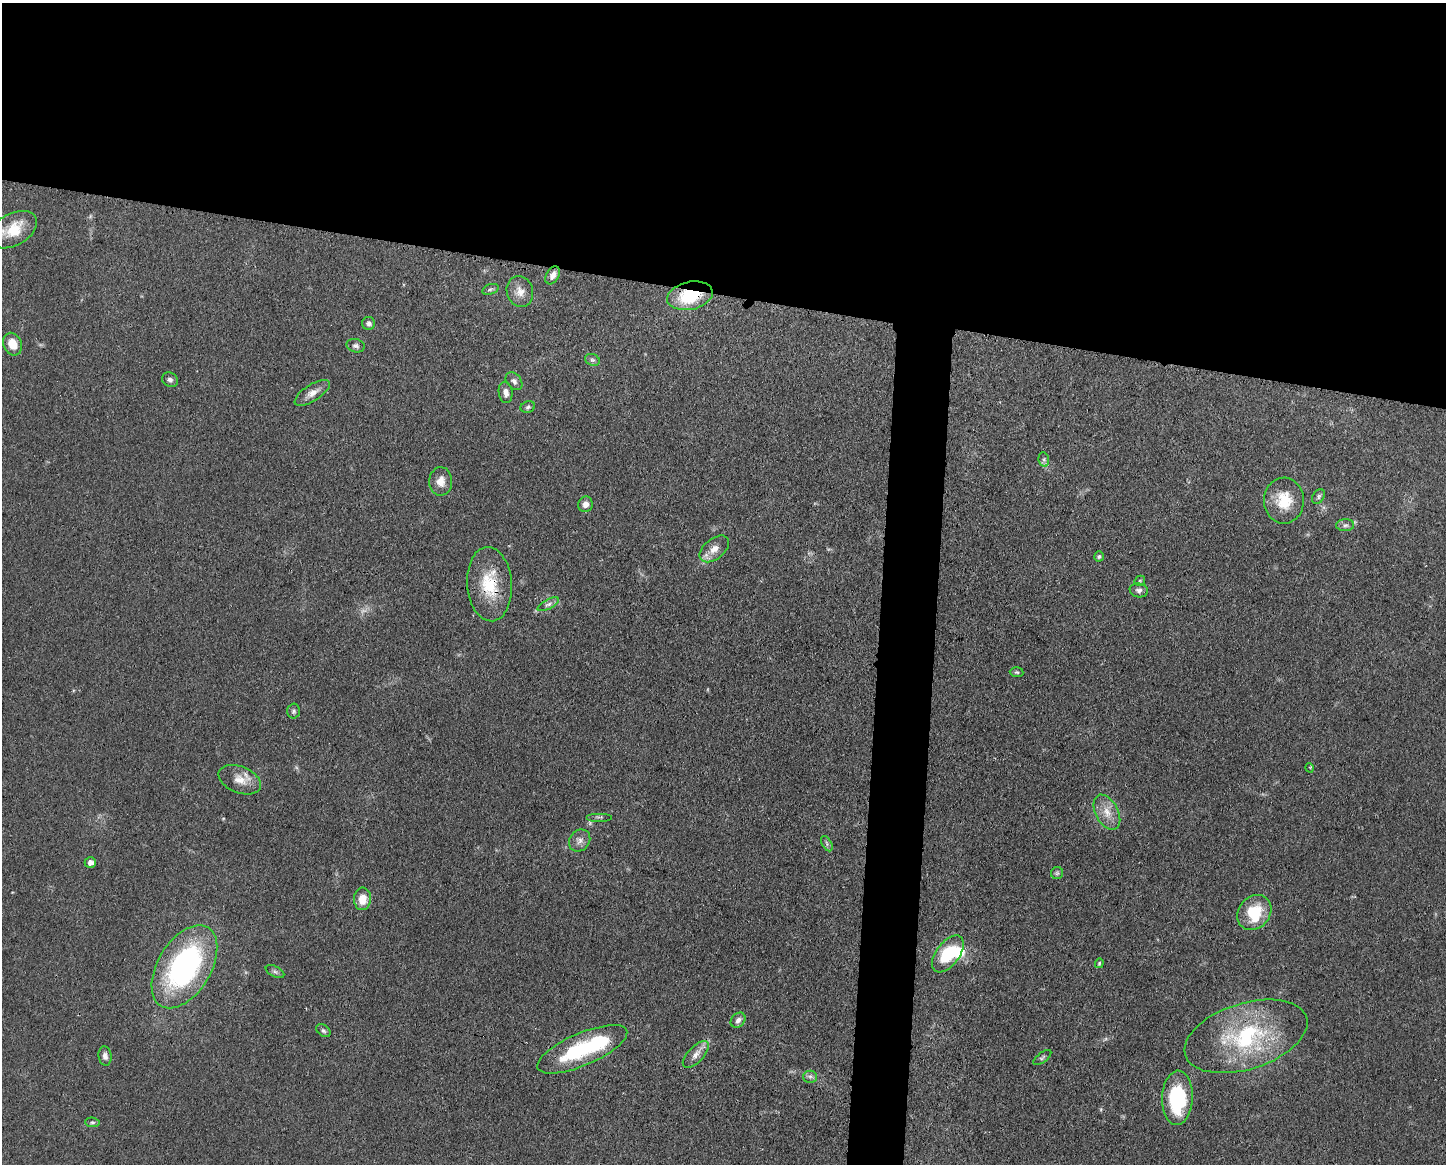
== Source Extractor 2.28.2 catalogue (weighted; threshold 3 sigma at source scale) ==
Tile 2 of 3 x 4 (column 2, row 1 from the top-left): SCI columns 1559-3002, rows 3487-4648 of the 4669 x 4656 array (HDU 1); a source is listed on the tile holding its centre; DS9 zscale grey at full resolution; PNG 1448 x 1166 px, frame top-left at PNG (2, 3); each listed source drawn as its Kron ellipse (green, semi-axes under 4 px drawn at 4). Shown black and unused: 28% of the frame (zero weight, under 3 of 4 exposures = <1% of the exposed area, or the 3 px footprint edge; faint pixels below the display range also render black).
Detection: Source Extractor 2.28.2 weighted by HDU 2 'WHT'; one run over the whole footprint, this tile lists its part. Background 0.0609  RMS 0.0043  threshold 0.0192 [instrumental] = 3 sigma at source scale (4.5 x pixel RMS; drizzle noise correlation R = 1.50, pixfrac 1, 0.05/0.05 arcsec/px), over >= 5 px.
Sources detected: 56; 1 too faint to see at this stretch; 1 inside a brighter object's white glare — neither listed nor drawn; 2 inside a brighter listed object's ellipse — not listed separately; the other 52 listed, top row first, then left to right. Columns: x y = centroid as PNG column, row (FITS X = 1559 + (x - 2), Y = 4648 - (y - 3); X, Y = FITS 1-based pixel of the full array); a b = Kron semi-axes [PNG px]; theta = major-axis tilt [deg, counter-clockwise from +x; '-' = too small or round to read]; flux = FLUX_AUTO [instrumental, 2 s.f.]
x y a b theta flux
13 230 26 16 29 12
553 275 10 6 60 2.7
490 289 8 5 19 0.93
520 292 16 13 -74 4.5
690 296 23 14 12 21
369 323 6 6 - 1.4
12 344 12 9 -67 6.2
356 346 9 6 -14 1.4
592 360 8 5 -19 1
170 380 8 7 - 1.3
514 381 10 7 -49 1.5
506 392 11 7 -82 2.5
312 393 20 8 33 3.6
528 407 7 5 18 0.97
1044 460 7 5 -79 0.99
441 481 14 11 88 4.5
1318 496 8 5 54 0.99
1284 501 23 20 -88 12
585 504 8 7 - 2.4
1345 525 9 6 3 1.3
714 549 17 10 39 4.6
1099 556 5 5 - 0.74
1140 581 5 4 - 0.59
489 584 37 22 -86 19
1139 590 9 7 -10 1.6
548 604 12 4 28 1.5
1017 672 7 5 -3 0.7
294 711 7 6 - 0.96
1310 768 5 3 - 0.43
240 780 22 13 -22 6
1107 812 19 11 -62 5.9
599 817 12 2 0 0.7
580 840 12 10 49 2.5
827 844 8 4 -60 0.94
90 862 6 5 - 1.9
1057 873 6 6 - 0.79
362 899 11 8 86 5.8
1254 912 19 15 49 16
948 954 21 11 53 20
1099 963 5 3 - 0.54
184 967 46 26 59 89
275 972 10 5 -26 1
738 1020 8 6 45 1.7
323 1031 8 5 -39 1
1246 1036 63 33 17 51
582 1049 48 16 23 36
696 1054 17 8 46 3.3
105 1056 9 6 -81 1.7
1042 1058 10 5 37 0.93
810 1077 7 6 - 1.2
1177 1098 27 15 88 35
92 1122 7 4 -4 0.8
Overlapping masked pixels (flux is a lower limit): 2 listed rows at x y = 690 296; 489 584
Isophote crosses this tile's border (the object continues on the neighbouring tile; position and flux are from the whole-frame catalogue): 1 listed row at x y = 13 230